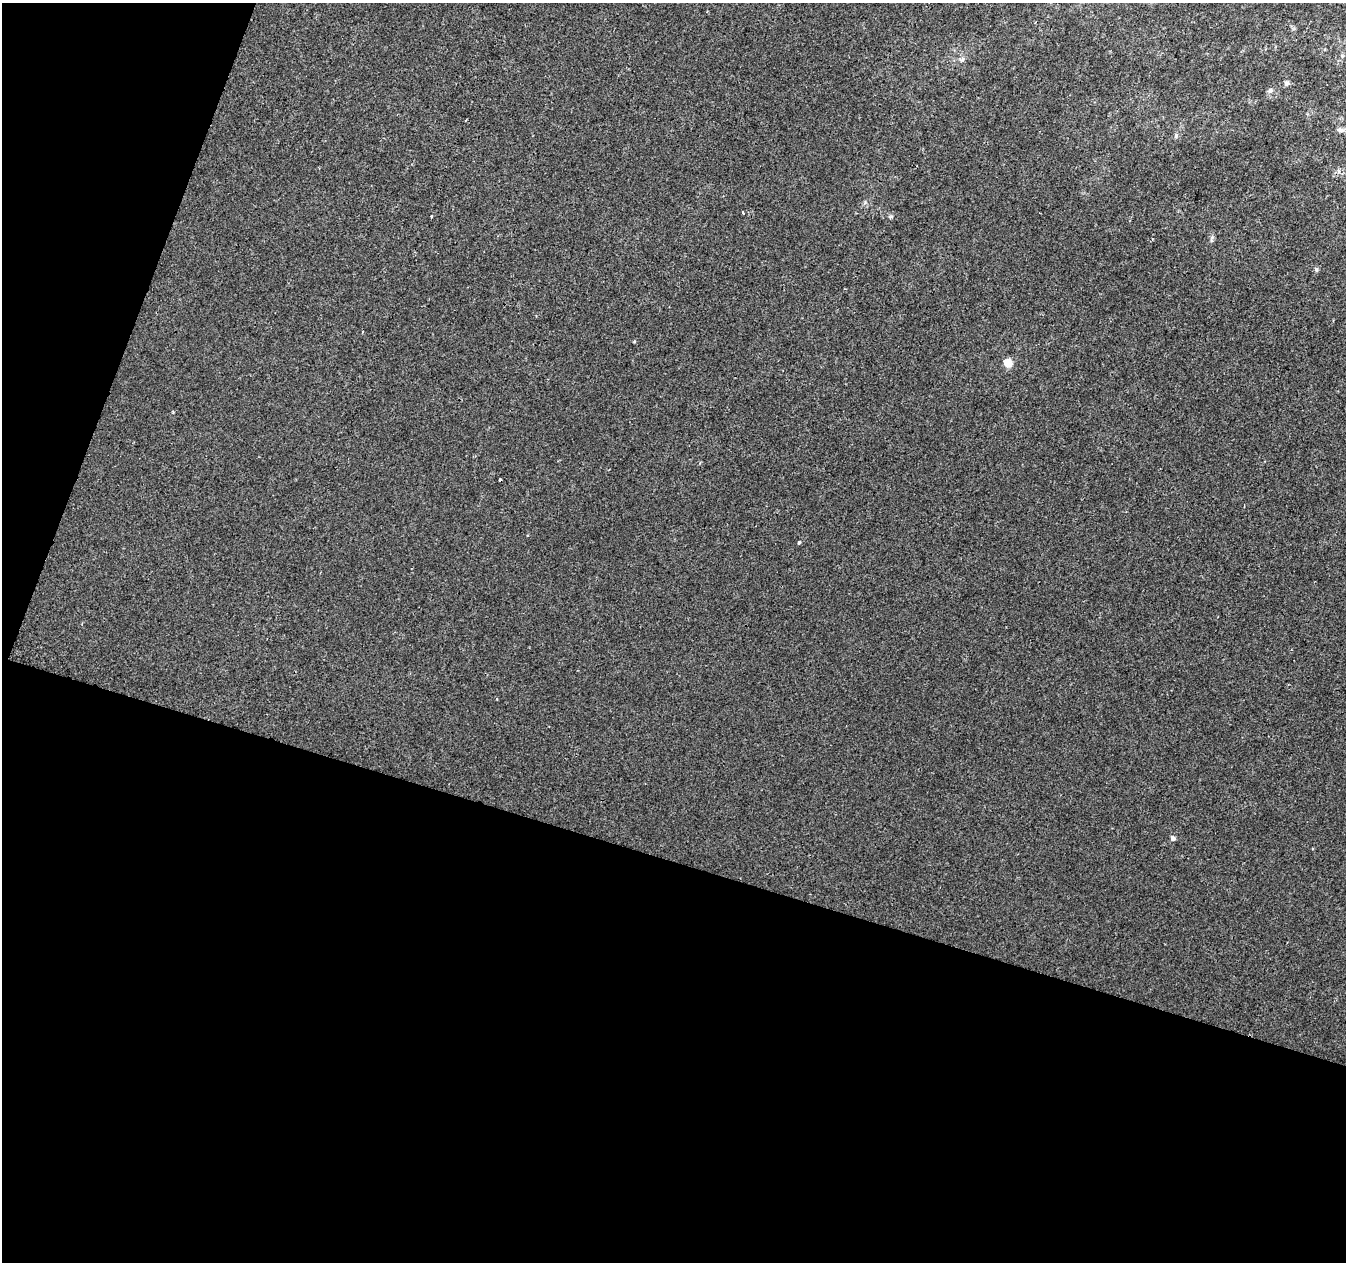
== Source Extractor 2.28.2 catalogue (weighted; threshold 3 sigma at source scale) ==
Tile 3 of 2 x 2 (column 1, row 2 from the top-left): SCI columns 1-1344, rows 110-1369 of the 2687 x 2758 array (HDU 1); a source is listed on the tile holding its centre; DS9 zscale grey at full resolution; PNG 1348 x 1264 px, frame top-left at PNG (2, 3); no overlay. Shown black and unused: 37% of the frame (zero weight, under 2 of 3 exposures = <1% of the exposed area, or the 3 px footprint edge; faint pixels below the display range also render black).
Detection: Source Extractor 2.28.2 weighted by HDU 2 'WHT'; one run over the whole footprint, this tile lists its part. Background -2.15e-05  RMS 0.0041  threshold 0.0186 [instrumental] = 3 sigma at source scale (4.5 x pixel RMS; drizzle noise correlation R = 1.50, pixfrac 1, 0.0396/0.0396 arcsec/px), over >= 5 px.
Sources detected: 13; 1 cosmic-ray / hot-pixel residue — not listed; the other 12 listed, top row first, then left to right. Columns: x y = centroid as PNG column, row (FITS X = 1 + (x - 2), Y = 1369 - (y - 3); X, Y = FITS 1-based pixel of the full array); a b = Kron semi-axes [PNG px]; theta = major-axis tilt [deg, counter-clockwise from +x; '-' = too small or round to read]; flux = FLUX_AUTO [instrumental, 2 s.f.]
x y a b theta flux
962 59 7 5 67 1.1
1287 83 6 6 - 1.1
1270 90 7 6 - 1
1340 130 10 6 -12 1.5
1176 136 6 5 - 0.81
743 213 3 3 - 6.6
431 216 3 2 - 0.45
1316 269 6 5 - 0.8
1008 363 5 5 - 11
173 412 3 3 - 0.37
799 542 4 3 - 0.62
1173 838 5 5 - 1.5
Unlisted compact peaks at least as high as the median listed source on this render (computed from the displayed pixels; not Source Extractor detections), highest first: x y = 865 202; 891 216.